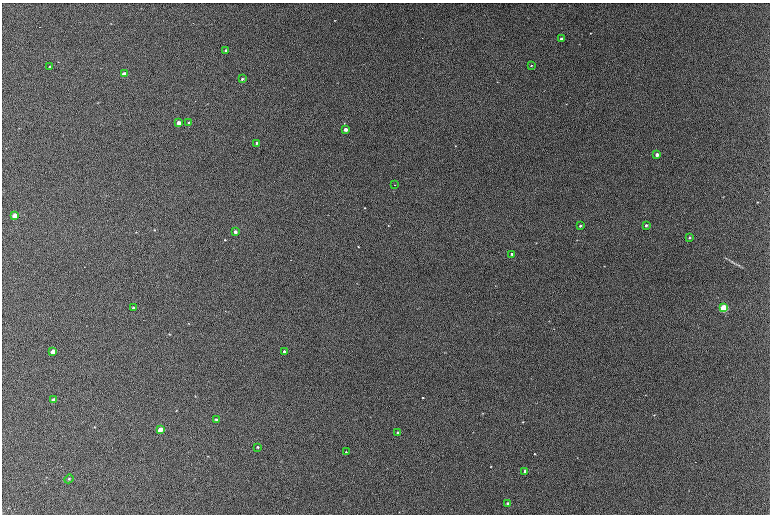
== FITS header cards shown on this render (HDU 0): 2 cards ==
NAXIS1  =                  768 / length of data axis 1
NAXIS2  =                  512 / length of data axis 2

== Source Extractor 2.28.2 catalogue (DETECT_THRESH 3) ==
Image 768 x 512 px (HDU 0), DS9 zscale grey, 1 PNG px = 1 image px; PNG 772 x 516 px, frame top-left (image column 1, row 512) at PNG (2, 3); each listed source drawn as its Kron ellipse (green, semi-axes under 4 px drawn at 4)
Background 306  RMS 11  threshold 33.2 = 3 sigma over >= 5 px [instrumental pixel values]
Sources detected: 31; all 31 listed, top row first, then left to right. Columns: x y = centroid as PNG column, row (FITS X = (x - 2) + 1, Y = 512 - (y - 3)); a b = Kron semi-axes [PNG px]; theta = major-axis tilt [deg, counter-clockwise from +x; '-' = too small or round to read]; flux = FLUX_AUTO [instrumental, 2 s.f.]
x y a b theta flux
561 39 3 3 - 1500
226 50 4 3 - 1600
531 66 4 3 - 520
50 67 3 3 - 890
124 74 4 3 - 8600
242 79 4 3 - 1200
189 122 4 3 - 840
179 123 4 3 - 5300
345 129 3 3 - 5200
257 143 3 3 - 1100
657 155 4 3 - 3000
394 185 2 2 - 1300
15 216 4 4 - 11000
646 225 3 3 - 1100
580 226 3 3 - 1100
235 232 3 3 - 2400
689 238 3 3 - 870
512 254 3 3 - 1200
133 308 3 3 - 1700
723 308 4 4 - 54000
53 351 4 3 - 6200
284 352 3 3 - 1800
53 400 4 3 - 2700
216 420 3 3 - 860
160 430 4 4 - 7800
398 433 3 3 - 1400
258 447 3 2 - 790
346 452 3 3 - 580
525 471 3 3 - 2400
69 479 4 4 - 930
508 503 4 3 - 1200

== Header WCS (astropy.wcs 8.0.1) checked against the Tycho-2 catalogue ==
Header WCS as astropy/WCSLIB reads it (CRVAL/CRPIX/CD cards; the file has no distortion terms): RA---TAN/DEC--TAN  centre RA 21:06:05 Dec +52:45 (316.52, +52.74 deg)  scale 1.59 arcsec/px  FOV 20.3' x 13.6'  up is +174 deg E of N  parity flipped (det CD > 0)
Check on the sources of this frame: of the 31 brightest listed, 3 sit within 2.4 arcsec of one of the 6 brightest Tycho-2 stars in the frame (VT <= 11.69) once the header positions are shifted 0.74 arcsec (0.23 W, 0.70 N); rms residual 0.84 arcsec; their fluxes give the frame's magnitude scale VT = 21.53 - 2.5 log10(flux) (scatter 0.03 mag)
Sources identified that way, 3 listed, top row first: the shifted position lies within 2.4 arcsec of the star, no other Tycho-2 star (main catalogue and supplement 1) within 4.8 arcsec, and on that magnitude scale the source's flux lands within +1.5 / -3 mag of the star's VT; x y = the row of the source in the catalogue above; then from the Tycho-2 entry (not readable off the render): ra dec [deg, ICRS J2000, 3 dp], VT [Tycho-2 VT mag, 2 dp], TYC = Tycho-2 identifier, HIP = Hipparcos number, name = IAU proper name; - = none
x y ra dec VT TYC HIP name
124 74 316.724 +52.677 11.69 3953-1024-1 - -
15 216 316.793 +52.744 11.39 3953-1228-1 - -
723 308 316.272 +52.750 10.23 3952-466-1 - -